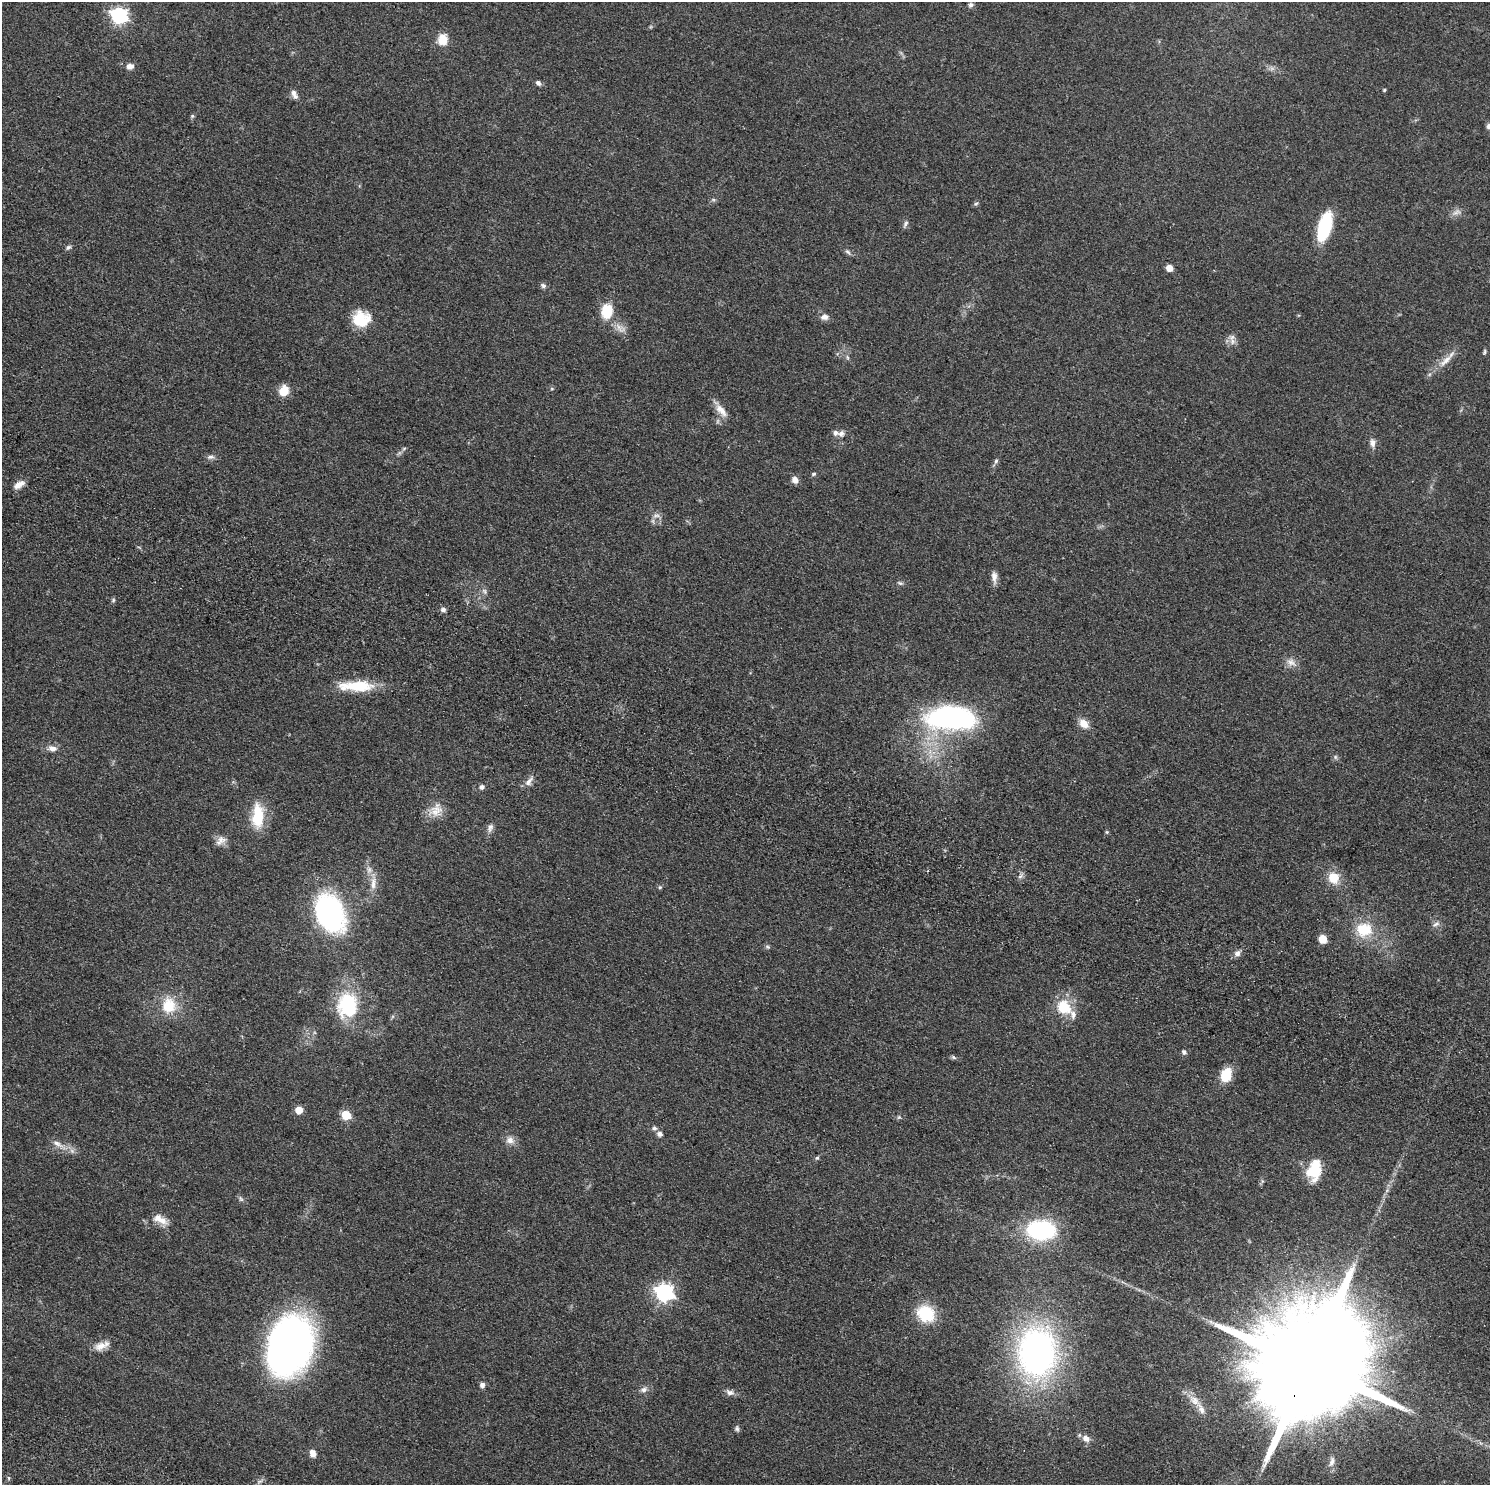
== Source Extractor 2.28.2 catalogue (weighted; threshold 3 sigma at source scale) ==
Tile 6 of 4 x 4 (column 2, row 2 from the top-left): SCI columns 1515-3002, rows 3310-4792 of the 6005 x 6486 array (HDU 1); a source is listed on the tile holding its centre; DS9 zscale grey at full resolution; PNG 1492 x 1487 px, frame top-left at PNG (2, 2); no overlay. Shown black and unused: <1% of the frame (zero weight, under 2 of 4 exposures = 4% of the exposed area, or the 3 px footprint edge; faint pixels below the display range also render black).
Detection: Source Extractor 2.28.2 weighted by HDU 2 'WHT'; one run over the whole footprint, this tile lists its part. Background 0.0451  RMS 0.0067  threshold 0.03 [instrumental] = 3 sigma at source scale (4.5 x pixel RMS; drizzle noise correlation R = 1.50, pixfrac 1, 0.05/0.05 arcsec/px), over >= 5 px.
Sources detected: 101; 1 too faint to see at this stretch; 1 cosmic-ray / hot-pixel residue — not listed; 3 inside a brighter listed object's ellipse — not listed separately; the other 96 listed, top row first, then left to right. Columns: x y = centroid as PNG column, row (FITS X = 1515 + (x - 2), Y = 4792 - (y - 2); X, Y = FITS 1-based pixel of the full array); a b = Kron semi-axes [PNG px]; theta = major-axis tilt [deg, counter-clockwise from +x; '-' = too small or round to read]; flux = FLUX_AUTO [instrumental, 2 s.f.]
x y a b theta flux
971 5 7 6 - 1.7
119 15 7 6 - 170
442 39 16 13 82 7.7
130 66 8 6 14 3.7
538 83 7 6 - 1.7
1384 90 4 3 - 0.88
293 93 11 7 -81 2.9
192 116 6 4 46 0.89
713 200 6 4 18 0.98
976 204 7 5 22 1
1456 212 14 8 24 3.3
905 224 11 5 63 1.5
1325 227 24 10 75 48
68 247 8 5 43 1.4
848 252 9 4 -44 1.4
1169 268 5 5 - 8.5
543 286 7 6 - 1.7
607 311 17 13 88 15
824 317 9 8 - 3.2
361 319 19 17 4 19
620 328 19 9 -38 5.1
1232 341 10 8 -71 3.2
1484 352 8 4 79 0.96
847 357 6 4 -71 0.93
1446 361 26 7 43 7.2
552 389 5 3 - 0.63
284 391 10 9 - 11
721 410 21 9 -48 6.2
841 433 9 9 - 2.6
1372 443 10 7 -89 3.2
211 457 11 5 9 2.1
996 461 8 5 74 1.4
813 474 6 4 27 0.89
795 480 8 7 - 3.5
19 485 14 7 34 4.5
656 515 10 6 9 2.3
994 577 15 7 -86 3.9
900 583 9 5 -16 1.3
484 591 9 5 -50 1.7
113 600 6 5 - 1
443 610 6 5 - 2
1291 662 15 9 -30 4.2
356 686 42 12 0 23
951 718 45 21 -1 150
1084 724 12 9 -42 6.5
53 749 11 7 -9 3.7
1335 757 6 5 - 1.2
529 781 15 8 53 3.7
481 787 6 6 - 2.1
436 811 21 16 36 8.8
258 816 27 12 87 23
490 828 13 7 71 2.8
1107 832 5 5 - 0.73
221 840 15 10 34 4.3
1020 876 8 4 37 1.5
1333 878 12 12 - 12
373 883 22 7 85 5.9
660 887 5 5 - 0.88
330 912 34 23 -64 130
1436 924 12 6 27 2.2
1364 929 19 16 1 20
1323 939 7 6 - 9
767 947 7 5 -34 1.1
1237 953 8 7 - 2.6
347 1005 34 27 82 41
168 1006 15 13 88 19
1064 1007 9 6 -40 47
1184 1052 5 5 - 2
953 1057 7 5 -20 1.1
1226 1075 13 9 68 18
299 1110 5 5 - 13
346 1115 6 5 - 31
899 1117 6 4 44 0.95
654 1128 8 5 -9 1.5
660 1134 7 6 - 2.3
510 1140 11 10 - 4.1
57 1144 17 7 -29 4.8
817 1158 5 5 - 0.95
1314 1170 22 14 76 22
241 1199 8 5 -60 1.4
160 1219 22 10 -28 6.9
1041 1230 23 15 -3 82
664 1293 7 7 - 240
926 1314 20 17 -37 24
290 1345 51 36 72 320
101 1346 18 10 27 6.2
1037 1352 50 38 89 210
1309 1366 48 23 63 35000
482 1385 7 6 - 2.2
644 1390 10 8 31 2.7
730 1392 13 8 -17 2.9
1195 1401 19 11 -40 7.7
737 1428 8 6 -78 1.5
1086 1438 10 8 -40 3.8
313 1453 9 7 -71 3.9
1332 1461 16 8 73 3.6
Overlapping masked pixels (flux is a lower limit): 1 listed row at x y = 1309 1366